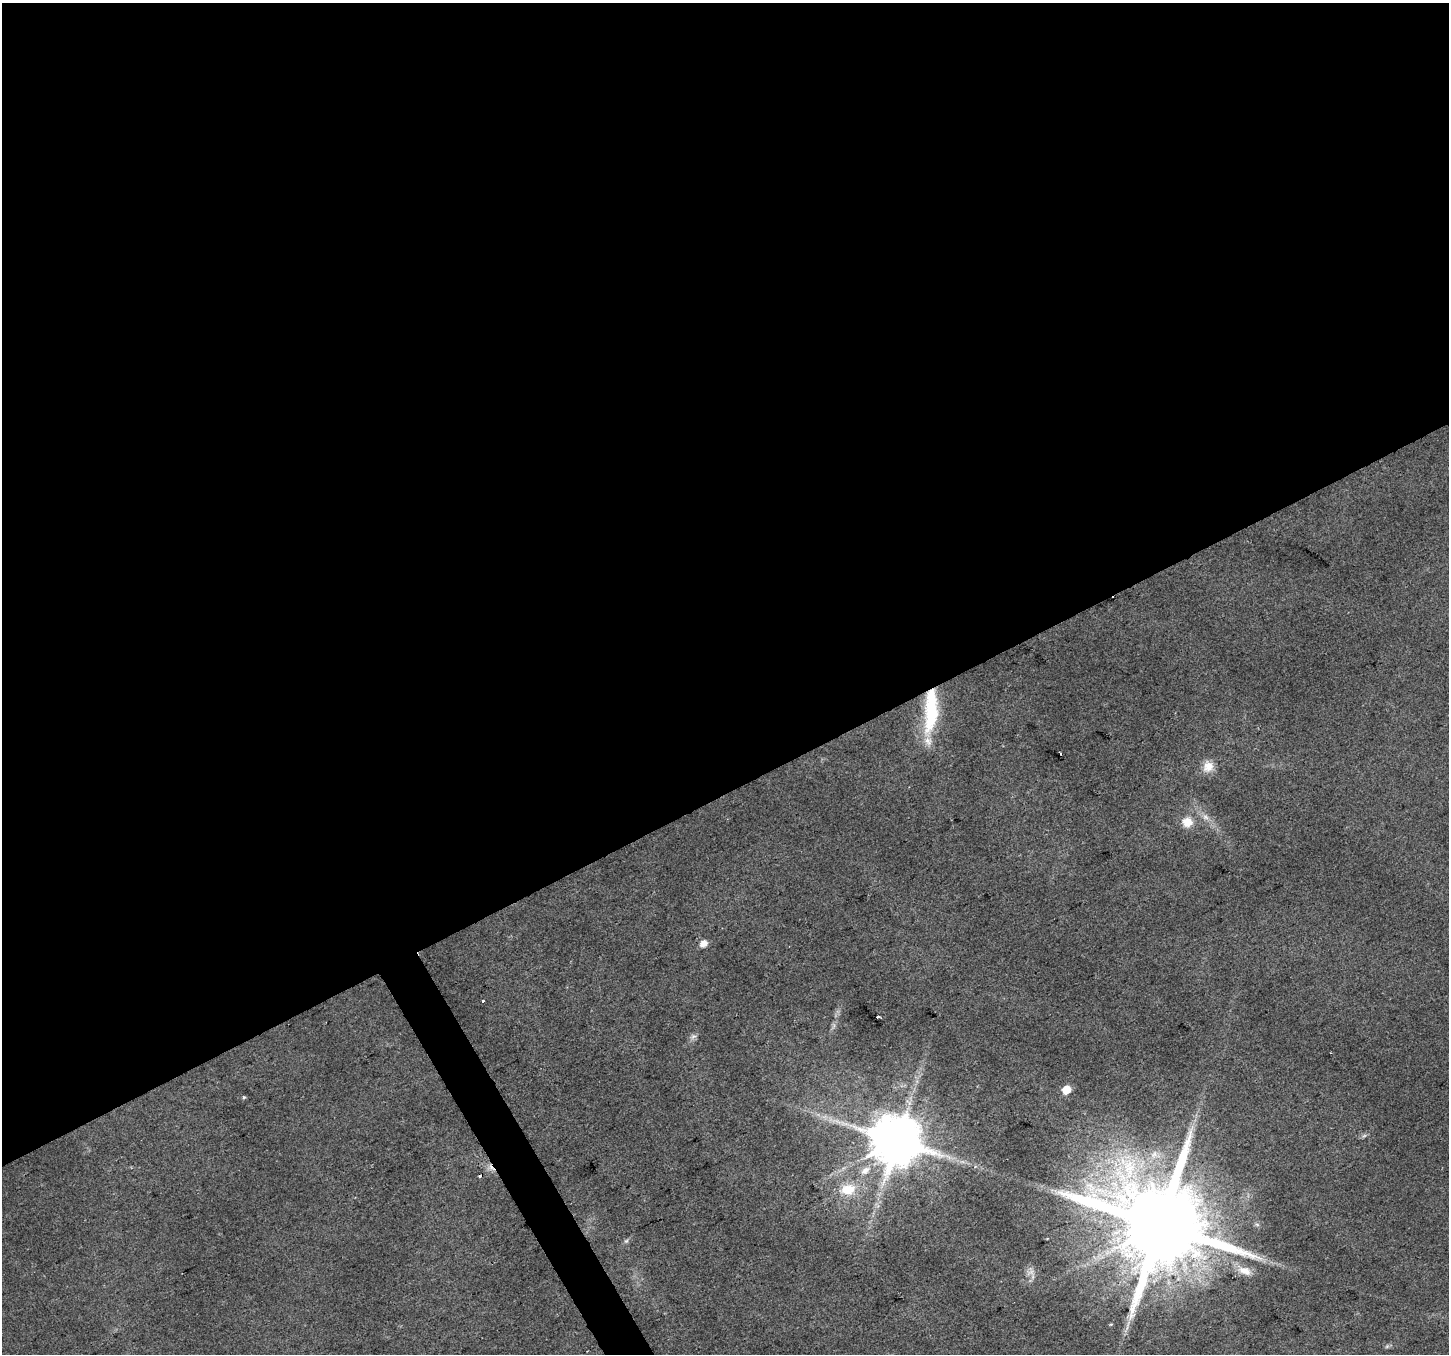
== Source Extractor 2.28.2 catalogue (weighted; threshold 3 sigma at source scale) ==
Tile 2 of 4 x 4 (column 2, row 1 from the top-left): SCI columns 1450-2896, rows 4221-5572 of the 5789 x 5676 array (HDU 1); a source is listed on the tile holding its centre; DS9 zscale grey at full resolution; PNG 1451 x 1356 px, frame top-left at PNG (2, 3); no overlay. Shown black and unused: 60% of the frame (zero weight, under 2 of 3 exposures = <1% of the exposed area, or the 3 px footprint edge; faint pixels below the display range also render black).
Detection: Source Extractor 2.28.2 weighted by HDU 2 'WHT'; one run over the whole footprint, this tile lists its part. Background 0.0194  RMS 0.0082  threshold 0.0371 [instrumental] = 3 sigma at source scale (4.5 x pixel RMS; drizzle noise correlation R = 1.50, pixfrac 1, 0.0396/0.0396 arcsec/px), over >= 5 px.
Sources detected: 29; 2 too faint to see at this stretch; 1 inside a brighter object's white glare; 4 cosmic-ray / hot-pixel residue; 1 long thin detection or spike segment (spike, bleed or trail) — not listed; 1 inside a brighter listed object's ellipse — not listed separately; the other 20 listed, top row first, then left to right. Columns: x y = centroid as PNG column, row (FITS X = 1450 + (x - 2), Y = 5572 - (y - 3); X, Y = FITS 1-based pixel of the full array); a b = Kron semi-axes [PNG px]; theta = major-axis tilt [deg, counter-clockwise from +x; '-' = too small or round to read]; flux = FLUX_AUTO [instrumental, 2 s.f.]
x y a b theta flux
931 706 50 18 89 53
1060 754 3 2 - 0.95
1208 767 15 14 - 10
1205 817 9 7 -34 4.4
1187 822 11 11 - 12
704 943 7 6 - 8.1
483 1001 3 3 - 2.5
878 1017 4 3 - 6.8
833 1026 7 4 70 2
693 1036 9 7 21 2.9
1066 1089 6 5 - 18
243 1097 3 3 - 2.2
897 1141 14 13 - 5200
865 1170 15 8 35 7
848 1189 21 14 9 20
1257 1224 7 4 -2 1.5
1160 1225 26 22 10 19000
626 1241 6 5 - 1.7
1245 1271 22 11 -22 12
1387 1346 6 4 45 1.5
Overlapping masked pixels (flux is a lower limit): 1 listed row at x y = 931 706